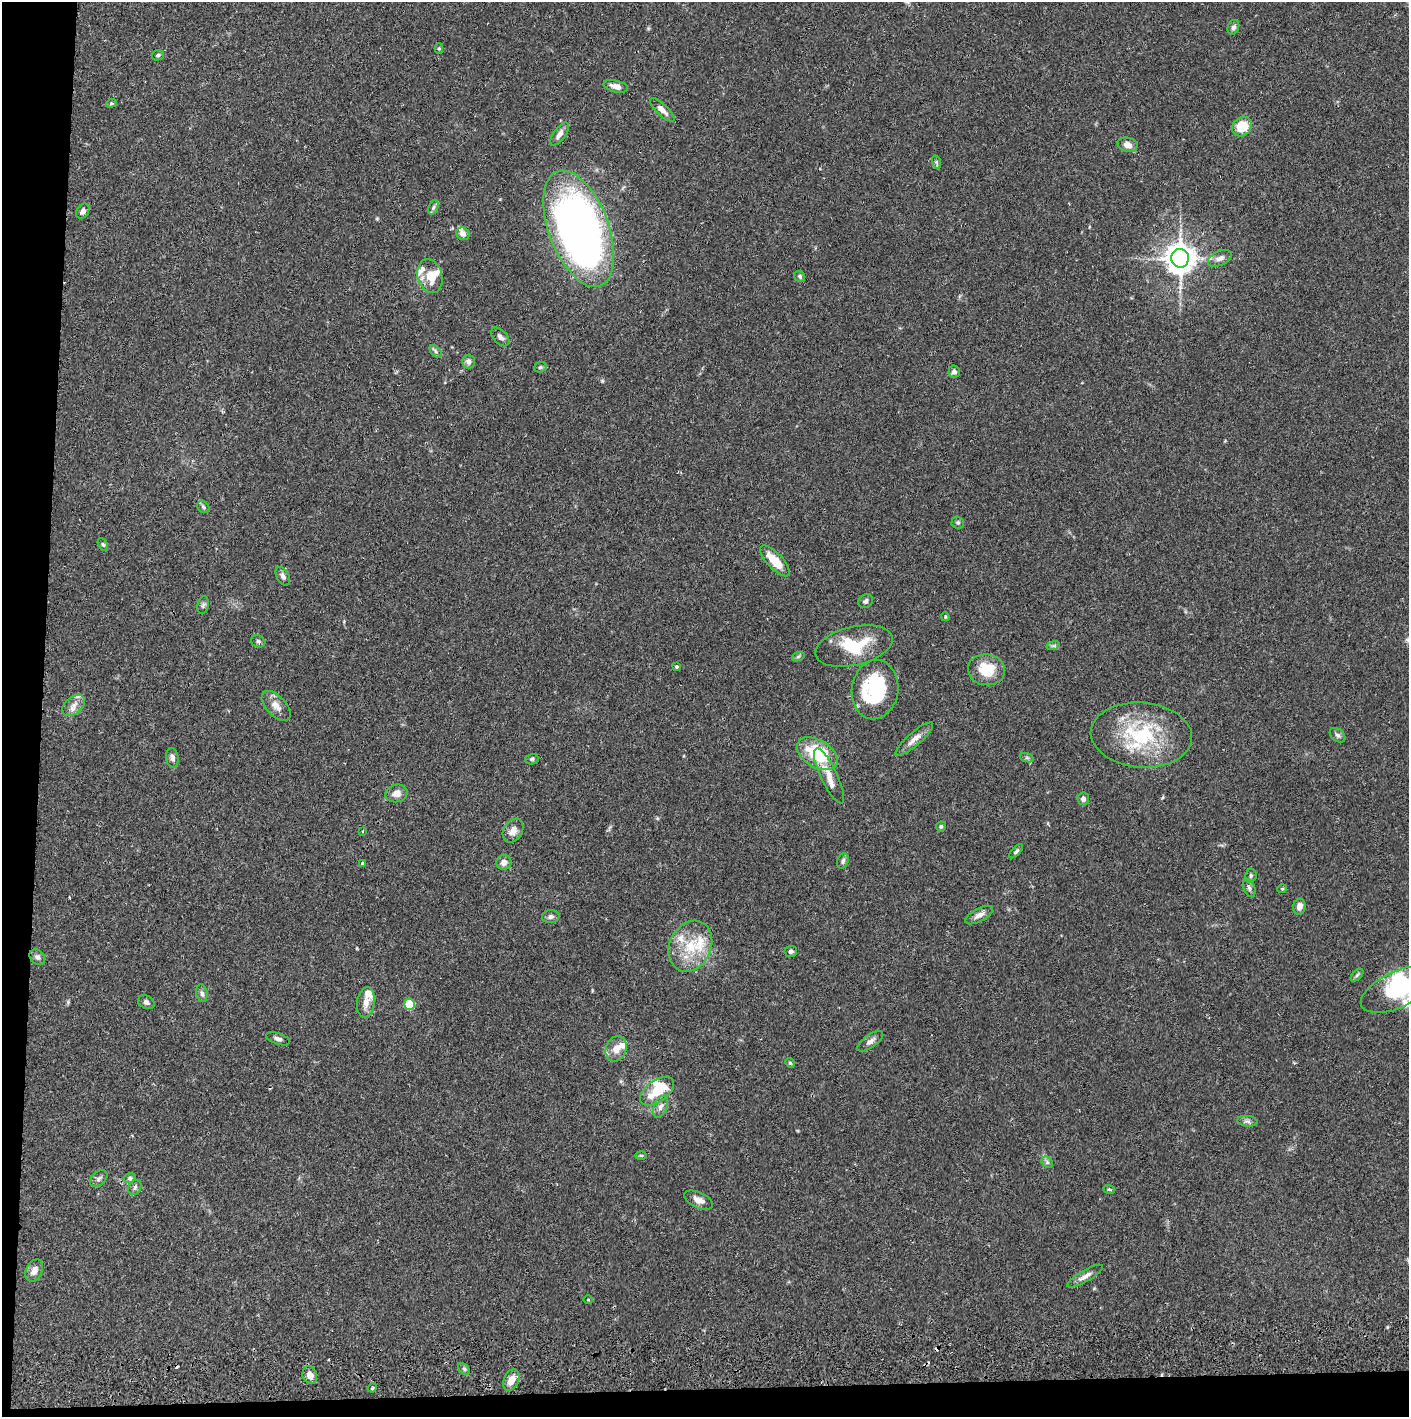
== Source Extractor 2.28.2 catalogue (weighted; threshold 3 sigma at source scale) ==
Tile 7 of 3 x 3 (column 1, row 3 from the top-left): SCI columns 4-1410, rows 57-1471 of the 4230 x 4358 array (HDU 1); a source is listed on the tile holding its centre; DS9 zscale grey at full resolution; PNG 1411 x 1419 px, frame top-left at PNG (2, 2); each listed source drawn as its Kron ellipse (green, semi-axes under 4 px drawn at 4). Shown black and unused: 5% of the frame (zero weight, under 2 of 3 exposures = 3% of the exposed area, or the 3 px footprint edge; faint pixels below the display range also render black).
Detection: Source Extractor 2.28.2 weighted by HDU 2 'WHT'; one run over the whole footprint, this tile lists its part. Background 0.0683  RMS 0.0049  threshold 0.0219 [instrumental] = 3 sigma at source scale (4.5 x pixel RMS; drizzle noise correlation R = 1.50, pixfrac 1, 0.05/0.05 arcsec/px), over >= 5 px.
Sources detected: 112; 2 inside a brighter object's white glare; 2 cosmic-ray / hot-pixel residue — neither listed nor drawn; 15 inside a brighter listed object's ellipse — not listed separately; the other 93 listed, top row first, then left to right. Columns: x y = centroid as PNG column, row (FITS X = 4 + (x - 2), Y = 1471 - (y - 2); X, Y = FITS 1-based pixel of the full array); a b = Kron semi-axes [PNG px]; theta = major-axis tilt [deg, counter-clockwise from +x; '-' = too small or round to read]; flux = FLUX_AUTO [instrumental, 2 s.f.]
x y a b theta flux
1233 27 7 5 69 1.6
439 48 5 4 - 0.7
158 55 6 5 - 0.88
616 86 12 5 -14 3.5
111 103 5 4 - 0.66
662 110 16 5 -43 3.1
1242 126 11 9 44 12
560 134 13 6 55 2.7
1127 145 10 7 -14 3.6
936 162 7 4 -71 0.81
433 207 7 4 70 1.1
83 211 8 6 56 2.1
579 229 61 30 -69 360
463 234 7 6 - 2.4
1180 258 9 9 - 650
1220 258 13 7 24 2.8
430 276 17 12 -72 9.4
800 276 6 5 - 0.9
500 337 11 6 -47 1.9
436 351 8 4 -46 0.95
469 362 7 6 - 2.2
540 367 6 5 - 0.8
954 372 6 6 - 1.5
203 507 7 5 -46 1
958 522 6 6 - 0.88
103 544 7 4 -62 0.81
775 561 20 8 -47 10
283 576 10 6 -60 1.6
866 601 8 6 39 1.5
203 605 9 5 79 1.2
945 617 4 3 - 0.46
258 641 7 6 - 1.1
854 646 39 19 13 20
1053 646 7 4 18 0.86
798 657 6 4 20 0.68
677 667 3 3 - 2
986 670 19 15 -9 15
875 690 30 23 82 45
74 706 13 8 38 3.3
276 706 18 10 -46 4.4
1141 735 51 32 -4 41
1338 735 9 6 -40 1.3
914 739 24 6 41 4
817 754 22 13 -31 27
172 758 10 6 -81 1.9
1027 758 7 4 -19 0.9
532 759 7 5 17 0.94
829 776 30 8 -64 6.5
396 793 11 8 14 3.5
1083 799 6 6 - 1.5
941 826 5 4 - 0.8
513 830 13 9 58 3.8
363 831 3 3 - 0.47
1016 851 9 4 45 1
843 861 8 5 71 1.3
504 862 7 7 - 2.7
362 863 4 3 - 1.2
1251 876 7 6 - 1.1
1249 888 9 5 -67 1.5
1282 889 5 4 - 0.61
1299 907 8 6 77 3.1
979 915 15 6 28 2.9
551 917 9 6 8 1.6
690 946 26 21 64 18
791 951 6 5 - 1.3
37 957 8 7 - 1.6
1357 975 8 4 46 0.89
1398 989 39 18 25 36
202 993 9 5 -81 1.3
146 1002 9 6 -28 1.5
366 1002 15 9 83 4
409 1004 5 5 - 26
278 1039 12 5 -19 1.7
870 1041 15 6 36 2.2
616 1049 13 10 70 4.4
790 1063 5 4 - 0.61
657 1091 19 11 36 13
660 1107 12 6 67 2.1
1247 1121 10 5 -7 1.4
641 1155 6 4 -1 0.6
1047 1162 6 5 - 1.1
99 1178 10 6 39 1.5
130 1178 6 4 14 0.91
135 1187 8 6 60 1.4
1109 1189 6 3 -19 0.52
699 1200 15 7 -24 3.5
34 1270 12 8 64 3.6
1085 1276 20 5 30 2.9
588 1300 5 3 - 0.46
464 1369 7 4 -45 0.87
310 1375 9 7 -70 3.6
511 1380 11 7 65 4.8
372 1388 4 3 - 0.73
Isophote crosses this tile's border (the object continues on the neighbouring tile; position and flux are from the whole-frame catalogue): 1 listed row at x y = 1398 989